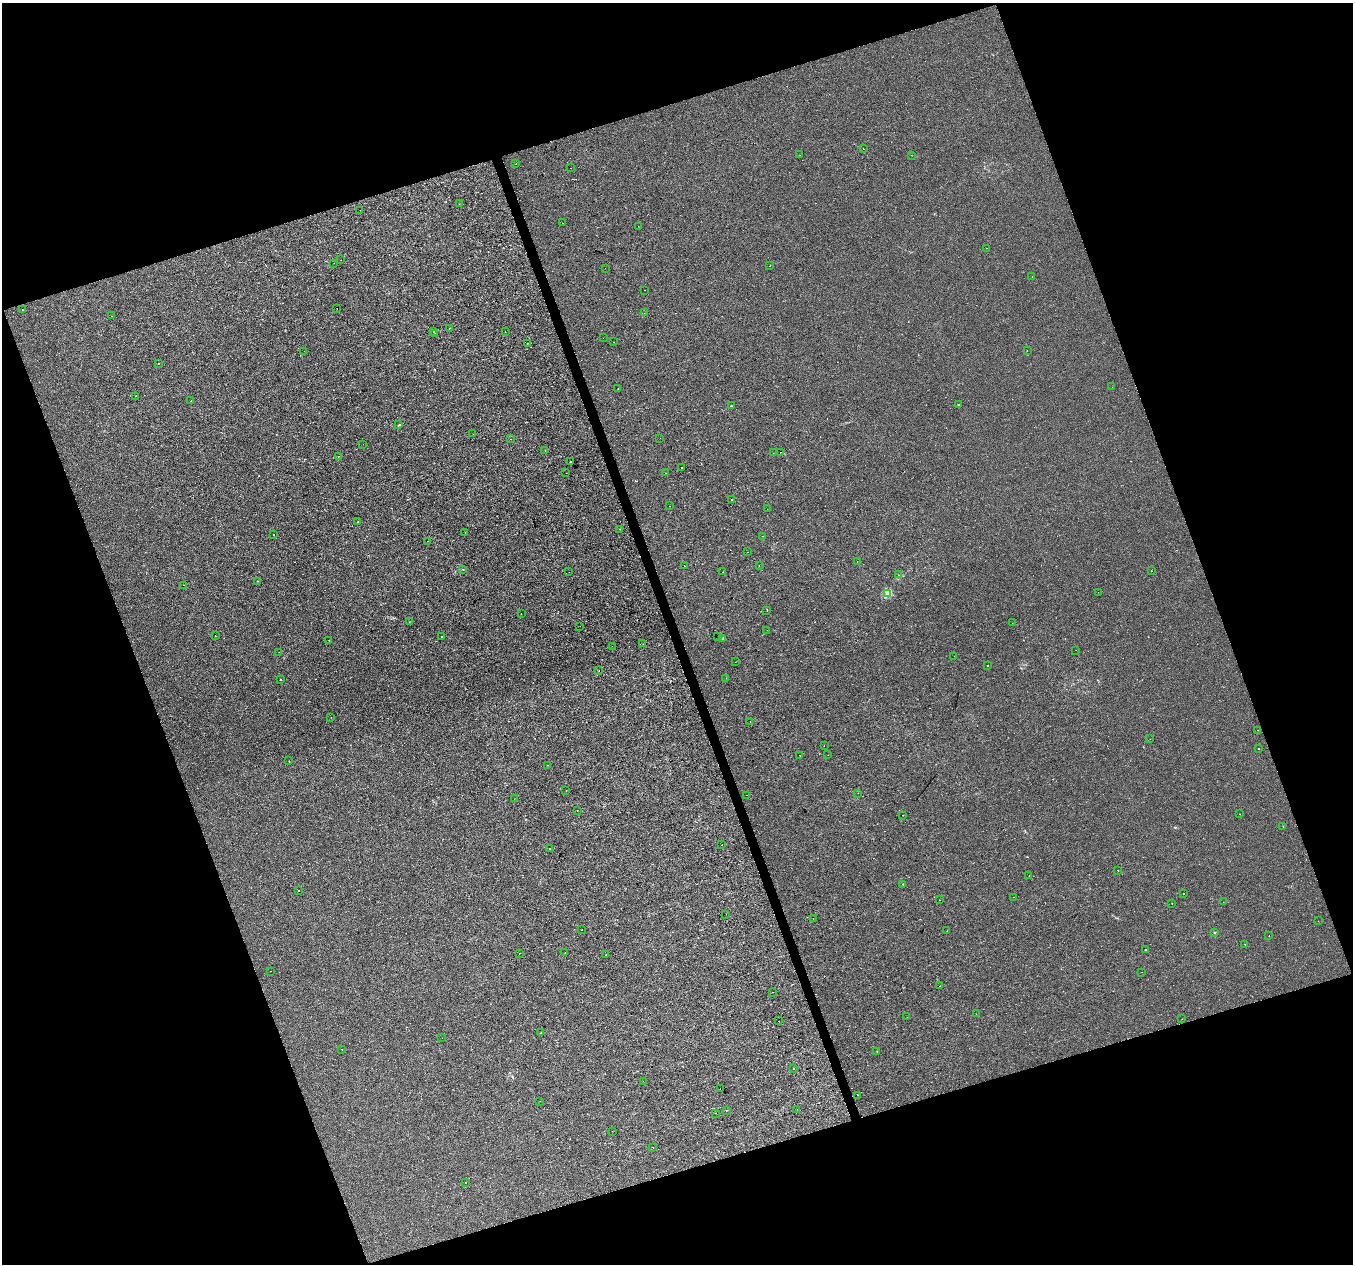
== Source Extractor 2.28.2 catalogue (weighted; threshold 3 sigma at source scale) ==
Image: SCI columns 3-5406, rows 121-5167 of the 5406 x 5232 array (HDU 1 of 3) = the unmasked area's bounding box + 8 px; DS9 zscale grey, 4 x 4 block average (1 PNG px = mean of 4 x 4 image px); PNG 1355 x 1266 px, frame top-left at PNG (2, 3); each listed source drawn as its Kron ellipse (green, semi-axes under 4 px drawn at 4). Shown black and unused: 39% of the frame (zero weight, under 2 of 3 exposures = <1% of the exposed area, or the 3 px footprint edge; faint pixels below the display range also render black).
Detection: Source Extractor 2.28.2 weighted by HDU 2 'WHT'. Background 4.27e-04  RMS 0.0026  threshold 0.0116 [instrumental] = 3 sigma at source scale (4.5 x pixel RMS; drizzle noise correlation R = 1.50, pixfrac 1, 0.0396/0.0396 arcsec/px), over >= 5 px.
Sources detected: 170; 14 cosmic-ray / hot-pixel residue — neither listed nor drawn; the other 156 listed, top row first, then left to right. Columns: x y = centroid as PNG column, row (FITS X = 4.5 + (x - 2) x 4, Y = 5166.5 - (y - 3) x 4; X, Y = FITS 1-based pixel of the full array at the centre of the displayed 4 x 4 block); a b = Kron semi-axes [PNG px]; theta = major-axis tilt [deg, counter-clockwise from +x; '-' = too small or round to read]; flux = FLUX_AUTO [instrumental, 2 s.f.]
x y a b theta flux
863 149 2 2 - 1.5
800 155 2 2 - 1.3
911 155 2 2 - 0.26
516 164 2 2 - 0.59
570 168 2 2 - 0.81
459 204 2 2 - 0.23
360 210 2 2 - 0.37
562 223 2 2 - 3.3
638 226 2 2 - 0.47
987 248 2 2 - 0.29
341 260 2 2 - 0.34
334 263 2 2 - 0.7
770 266 2 2 - 0.66
605 268 2 2 - 0.51
1032 276 2 2 - 0.58
644 290 2 2 - 0.25
337 309 2 2 - 2
22 310 2 2 - 0.58
644 313 2 2 - 0.32
111 316 2 2 - 1.7
449 328 2 2 - 0.47
433 332 2 2 - 1.8
505 332 2 2 - 0.5
435 333 2 2 - 0.73
603 338 2 2 - 1.1
614 342 2 2 - 0.45
527 343 2 2 - 1.8
304 351 2 2 - 0.39
1027 351 2 2 - 0.63
159 363 2 2 - 0.39
1112 387 2 2 - 0.61
618 389 2 2 - 0.23
136 396 2 2 - 1.3
191 401 2 2 - 0.28
958 405 2 2 - 1.9
731 406 2 2 - 1.5
399 425 2 2 - 0.65
473 434 2 2 - 0.33
660 438 2 2 - 0.32
511 439 2 2 - 0.89
363 444 2 2 - 0.32
545 451 2 2 - 0.33
781 452 2 2 - 0.47
773 453 2 2 - 0.31
338 456 2 2 - 0.47
571 462 2 2 - 3.8
681 468 2 2 - 1.5
566 473 2 2 - 0.22
666 473 2 2 - 0.37
731 499 2 2 - 0.82
670 506 2 2 - 0.32
767 509 2 2 - 0.34
357 522 2 2 - 0.26
620 529 2 2 - 0.56
465 532 2 2 - 0.43
274 535 2 2 - 1.8
762 536 2 2 - 0.88
427 541 2 2 - 1.7
747 552 2 2 - 0.66
857 561 2 2 - 1.4
684 566 2 2 - 0.74
759 566 2 2 - 0.45
463 570 2 2 - 0.37
1151 571 2 2 - 0.3
569 572 2 2 - 0.33
723 572 2 2 - 0.42
899 575 2 2 - 0.26
257 581 2 2 - 0.46
183 585 2 2 - 0.21
1098 592 2 2 - 0.26
888 593 2 2 - 33
767 610 2 2 - 0.94
521 614 2 2 - 0.47
409 622 2 2 - 0.24
1012 623 2 2 - 0.33
580 626 2 2 - 0.32
767 630 2 2 - 0.23
215 636 2 2 - 0.53
718 636 2 2 - 0.62
441 637 2 2 - 0.64
723 639 3 2 - 0.73
329 640 2 2 - 4.8
643 644 2 2 - 0.85
612 646 2 2 - 0.25
1076 650 2 2 - 0.3
279 652 2 2 - 0.23
954 656 2 2 - 0.36
735 662 2 2 - 0.43
987 666 2 2 - 0.74
599 670 2 2 - 0.34
726 678 2 2 - 0.26
280 680 2 2 - 1.7
331 717 2 2 - 0.25
750 722 2 2 - 0.2
1257 730 2 2 - 0.33
1150 739 2 2 - 0.31
824 746 2 2 - 0.36
1258 749 2 2 - 0.51
800 755 2 2 - 0.68
828 755 2 2 - 0.74
289 761 2 2 - 1.4
548 765 2 2 - 0.38
566 790 2 2 - 0.43
858 793 2 2 - 0.33
747 795 2 2 - 0.45
514 799 2 2 - 0.39
577 810 2 2 - 0.33
1239 814 2 2 - 0.22
902 815 2 2 - 1.6
1283 826 2 2 - 0.44
722 845 2 2 - 0.69
550 848 2 2 - 1.2
1118 870 2 2 - 3
1029 875 2 2 - 0.81
903 884 2 2 - 0.69
298 890 2 2 - 2
1184 894 2 2 - 0.54
1013 897 2 2 - 0.57
939 900 2 2 - 0.68
1223 902 2 2 - 0.74
1172 903 2 2 - 0.74
726 914 2 2 - 0.42
813 918 2 2 - 0.32
1318 921 2 2 - 0.29
582 930 2 2 - 0.35
947 931 2 2 - 0.51
1214 932 2 2 - 1.2
1269 936 2 2 - 1.6
1245 944 2 2 - 0.25
1145 950 2 2 - 1.7
519 953 2 2 - 4
565 953 2 2 - 0.47
606 955 2 2 - 0.66
270 971 2 2 - 0.42
1142 972 2 2 - 0.25
940 986 2 2 - 0.28
772 992 2 2 - 0.18
976 1014 2 2 - 0.98
907 1017 2 2 - 0.2
1182 1019 2 2 - 0.27
778 1021 2 2 - 0.48
541 1033 2 2 - 2.2
442 1038 2 2 - 1.1
342 1049 2 2 - 1.9
877 1051 2 2 - 2
793 1069 2 2 - 0.81
643 1081 2 2 - 0.19
720 1089 2 2 - 0.42
858 1095 2 2 - 3.7
540 1101 2 2 - 0.2
797 1109 2 2 - 1.2
726 1110 2 2 - 3.2
716 1113 2 2 - 0.35
612 1131 2 2 - 0.25
653 1147 2 2 - 1.3
466 1183 2 2 - 0.83
Diffuse or blended objects may show on this block-average render without a row.